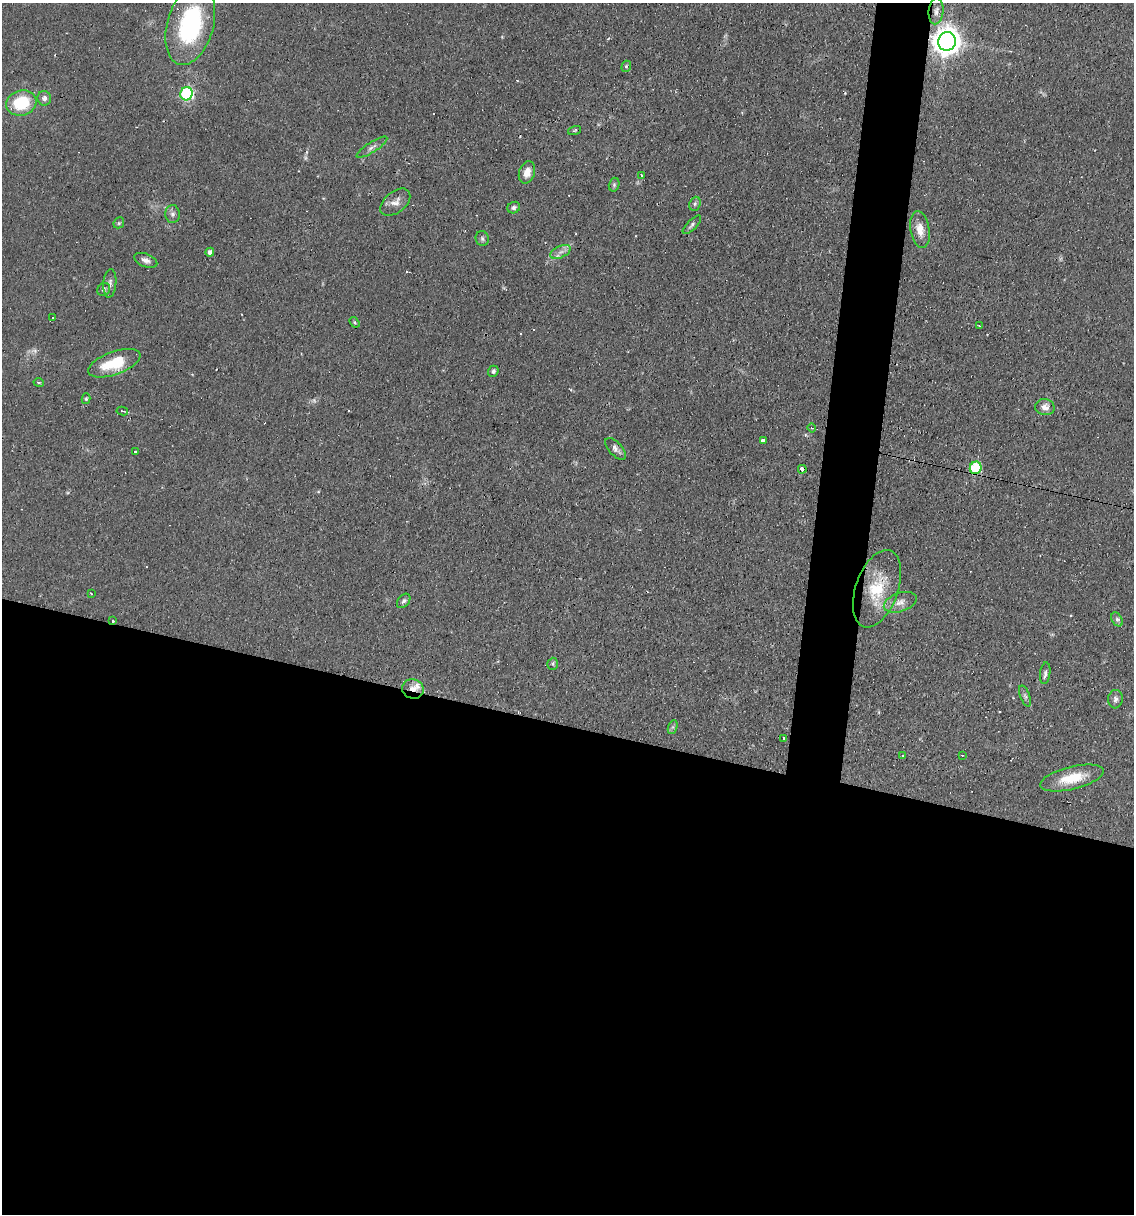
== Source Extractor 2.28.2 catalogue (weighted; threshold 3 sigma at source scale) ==
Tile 14 of 4 x 4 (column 2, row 4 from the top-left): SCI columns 1365-2496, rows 1-1212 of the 4874 x 4848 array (HDU 1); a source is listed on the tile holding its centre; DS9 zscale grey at full resolution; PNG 1136 x 1216 px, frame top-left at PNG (2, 3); each listed source drawn as its Kron ellipse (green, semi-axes under 4 px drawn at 4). Shown black and unused: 44% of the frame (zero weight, under 2 of 3 exposures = <1% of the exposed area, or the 3 px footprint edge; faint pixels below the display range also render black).
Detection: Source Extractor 2.28.2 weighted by HDU 2 'WHT'; one run over the whole footprint, this tile lists its part. Background 0.0644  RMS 0.0052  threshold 0.0234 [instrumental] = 3 sigma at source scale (4.5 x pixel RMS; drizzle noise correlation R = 1.50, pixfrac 1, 0.05/0.05 arcsec/px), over >= 5 px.
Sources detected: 69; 3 too faint to see at this stretch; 9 cosmic-ray / hot-pixel residue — neither listed nor drawn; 1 inside a brighter listed object's ellipse — not listed separately; the other 56 listed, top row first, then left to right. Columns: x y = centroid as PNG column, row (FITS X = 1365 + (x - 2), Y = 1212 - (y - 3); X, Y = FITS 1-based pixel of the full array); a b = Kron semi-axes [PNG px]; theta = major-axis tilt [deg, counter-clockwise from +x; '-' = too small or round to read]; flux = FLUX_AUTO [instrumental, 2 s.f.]
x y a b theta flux
936 11 13 7 85 2.6
190 25 41 23 74 65
947 41 9 8 - 700
626 66 6 4 69 0.84
187 94 6 6 - 67
44 98 7 6 - 2.4
21 103 15 12 17 23
575 130 7 3 19 0.57
372 147 18 5 32 2.4
527 172 11 8 72 5.3
641 175 3 3 - 1.3
614 185 7 5 76 0.98
395 202 17 10 39 4.1
695 204 7 5 69 1.3
514 208 6 5 - 1.2
172 214 9 7 88 1.8
119 223 6 5 - 0.81
692 225 12 5 46 1.5
920 229 19 9 -81 6.4
482 239 7 6 - 1.4
210 252 5 4 - 1.7
560 252 11 5 26 2.6
146 260 12 6 -22 2.5
110 283 14 6 84 2.1
104 290 7 6 - 1.2
53 318 3 2 - 0.3
355 322 6 4 -55 0.69
979 326 4 2 - 0.41
114 363 27 11 20 19
493 371 6 5 - 1.5
39 382 5 2 - 0.6
86 399 5 4 - 0.77
1045 407 9 8 - 3.5
122 411 6 3 -9 0.68
812 428 4 3 - 0.64
764 441 4 3 - 19
616 449 13 6 -47 2.3
136 452 3 2 - 0.63
976 468 6 6 - 40
802 469 4 3 - 4.4
877 589 40 21 71 24
91 593 3 2 - 0.36
404 601 8 5 49 1.3
900 602 17 9 19 4.5
1117 619 7 5 -61 1.2
113 621 3 3 - 1.4
553 664 6 5 - 0.84
1045 673 11 5 83 1.6
413 689 11 9 -18 4.2
1025 696 11 5 -69 1.5
1115 699 9 7 84 1.9
673 727 7 4 71 1.1
784 738 3 3 - 5
902 755 3 3 - 0.9
962 755 2 2 - 0.34
1072 778 33 11 14 14
Overlapping masked pixels (flux is a lower limit): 4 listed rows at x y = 947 41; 976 468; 113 621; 413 689